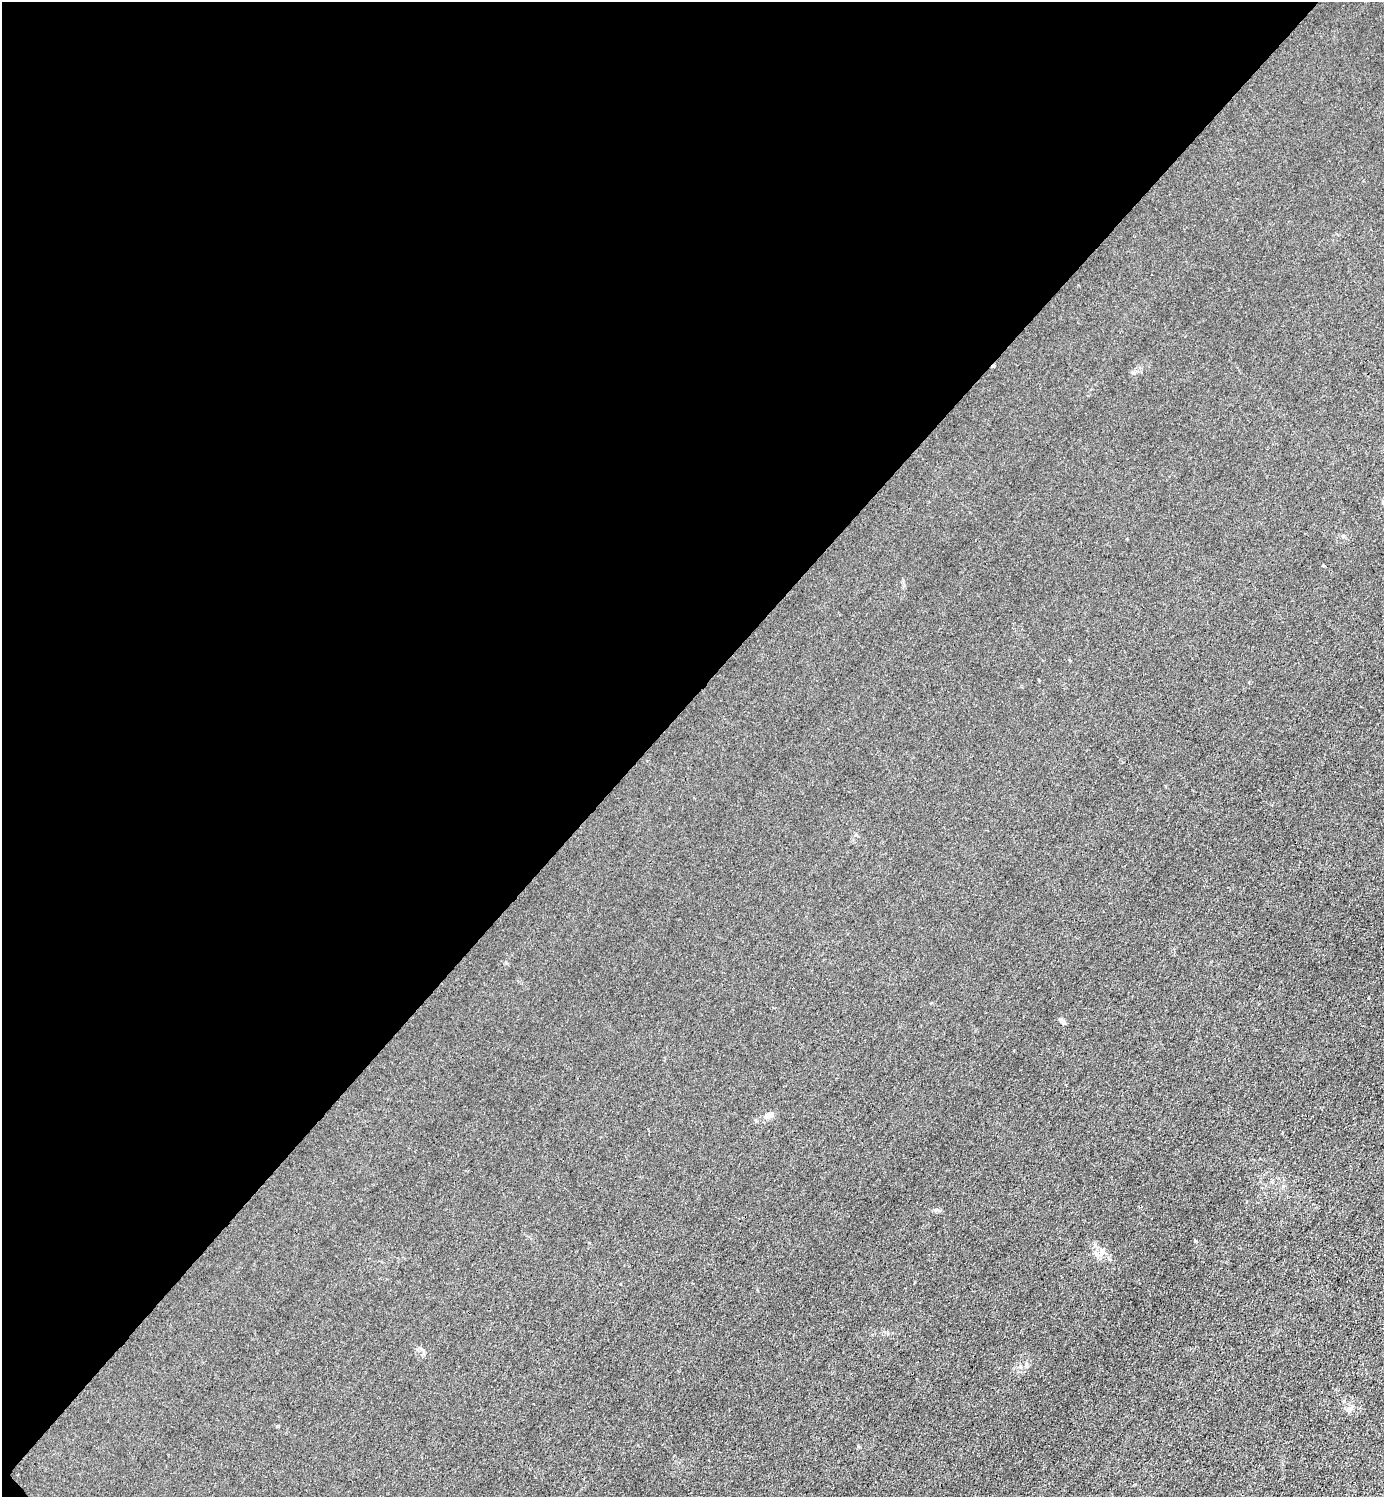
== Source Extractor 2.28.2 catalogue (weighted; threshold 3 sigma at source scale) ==
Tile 5 of 4 x 4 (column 1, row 2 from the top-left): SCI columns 301-1682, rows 2993-4487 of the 5985 x 5985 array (HDU 1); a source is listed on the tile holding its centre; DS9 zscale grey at full resolution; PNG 1386 x 1499 px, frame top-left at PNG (2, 2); no overlay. Shown black and unused: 47% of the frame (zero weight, under 3 of 4 exposures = <1% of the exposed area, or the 3 px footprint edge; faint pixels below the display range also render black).
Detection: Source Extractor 2.28.2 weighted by HDU 2 'WHT'; one run over the whole footprint, this tile lists its part. Background 0.0222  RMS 0.0063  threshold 0.0285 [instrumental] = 3 sigma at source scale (4.5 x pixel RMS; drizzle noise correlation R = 1.50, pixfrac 1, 0.05/0.05 arcsec/px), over >= 5 px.
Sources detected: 3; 1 cosmic-ray / hot-pixel residue — not listed; the other 2 listed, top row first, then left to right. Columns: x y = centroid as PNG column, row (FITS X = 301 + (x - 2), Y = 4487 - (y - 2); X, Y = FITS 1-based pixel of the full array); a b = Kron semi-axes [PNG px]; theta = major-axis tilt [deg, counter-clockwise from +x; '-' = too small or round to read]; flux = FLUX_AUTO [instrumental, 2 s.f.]
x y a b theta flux
1061 1020 6 5 - 1.1
768 1115 12 7 26 3.6